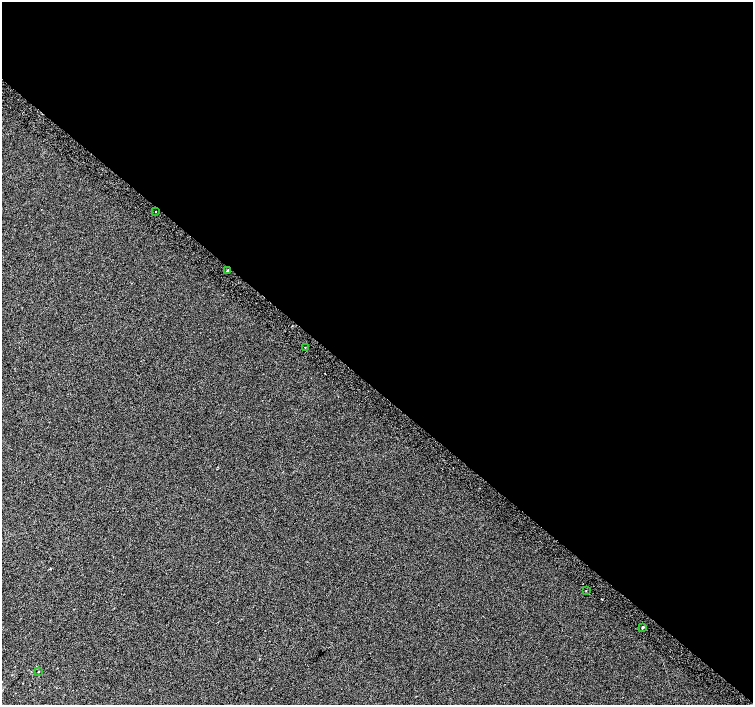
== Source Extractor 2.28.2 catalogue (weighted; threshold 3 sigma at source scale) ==
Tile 3 of 4 x 4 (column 3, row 1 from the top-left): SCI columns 3042-4543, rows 4487-5892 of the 6074 x 6092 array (HDU 1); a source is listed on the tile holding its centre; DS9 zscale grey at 2 x 2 block average (1 PNG px = mean of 2 x 2 image px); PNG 755 x 707 px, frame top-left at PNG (2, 2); each listed source drawn as its Kron ellipse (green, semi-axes under 4 px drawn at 4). Shown black and unused: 55% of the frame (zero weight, under 2 of 3 exposures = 2% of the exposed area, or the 3 px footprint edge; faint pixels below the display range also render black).
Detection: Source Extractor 2.28.2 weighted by HDU 2 'WHT'; one run over the whole footprint, this tile lists its part. Background 2.66e-04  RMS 0.0069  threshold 0.0311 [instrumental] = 3 sigma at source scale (4.5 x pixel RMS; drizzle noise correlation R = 1.50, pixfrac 1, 0.0396/0.0396 arcsec/px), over >= 5 px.
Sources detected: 6; all 6 listed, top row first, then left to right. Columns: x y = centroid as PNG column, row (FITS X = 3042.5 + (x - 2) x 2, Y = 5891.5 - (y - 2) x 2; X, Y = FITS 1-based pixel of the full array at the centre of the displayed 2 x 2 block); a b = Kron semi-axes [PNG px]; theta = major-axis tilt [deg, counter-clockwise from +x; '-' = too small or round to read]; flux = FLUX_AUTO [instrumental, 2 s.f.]
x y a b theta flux
155 212 2 2 - 1
228 271 2 2 - 2.8
305 347 2 2 - 0.74
586 591 2 2 - 0.84
643 627 2 2 - 2
38 672 2 2 - 0.53